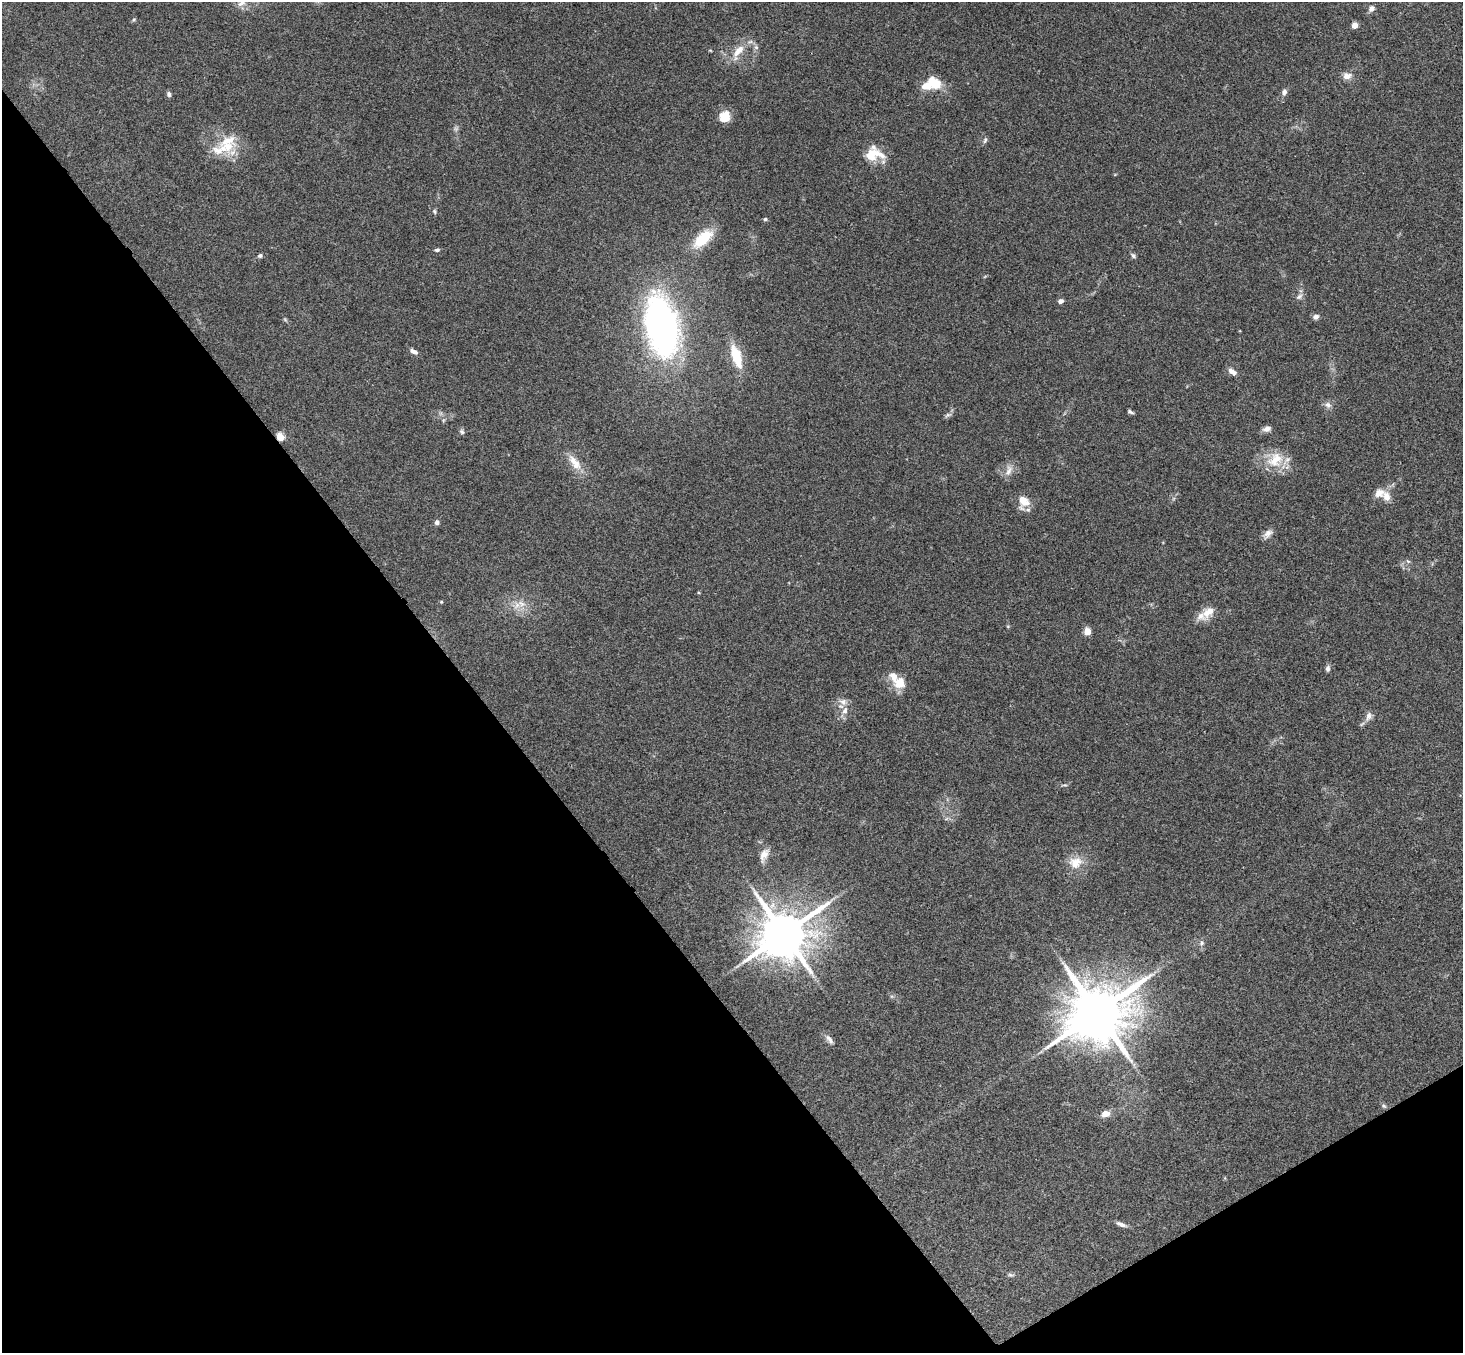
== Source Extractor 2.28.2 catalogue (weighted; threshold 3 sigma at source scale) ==
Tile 14 of 4 x 4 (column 2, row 4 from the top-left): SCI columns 1514-2974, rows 331-1681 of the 5947 x 5928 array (HDU 1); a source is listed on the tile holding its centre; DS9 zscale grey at full resolution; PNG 1465 x 1355 px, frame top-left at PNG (2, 2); no overlay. Shown black and unused: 35% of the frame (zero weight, under 3 of 4 exposures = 6% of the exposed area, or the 3 px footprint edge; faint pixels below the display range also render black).
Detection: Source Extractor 2.28.2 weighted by HDU 2 'WHT'; one run over the whole footprint, this tile lists its part. Background 0.201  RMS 0.0082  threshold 0.0371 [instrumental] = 3 sigma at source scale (4.5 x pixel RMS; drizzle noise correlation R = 1.50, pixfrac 1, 0.05/0.05 arcsec/px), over >= 5 px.
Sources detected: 69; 1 too faint to see at this stretch — not listed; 7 inside a brighter listed object's ellipse — not listed separately; the other 61 listed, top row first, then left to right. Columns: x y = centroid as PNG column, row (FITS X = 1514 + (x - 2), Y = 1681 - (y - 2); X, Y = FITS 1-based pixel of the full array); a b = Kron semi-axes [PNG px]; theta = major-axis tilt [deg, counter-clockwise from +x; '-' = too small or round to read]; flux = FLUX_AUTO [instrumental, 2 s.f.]
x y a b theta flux
241 3 11 8 31 4.8
1371 8 8 8 - 3.2
134 19 6 4 53 1.1
1355 25 4 4 - 9.8
756 47 7 6 - 2.2
710 50 5 3 - 0.71
738 51 26 10 56 13
1347 76 12 9 5 5.5
935 84 16 10 -46 18
1284 92 8 6 82 2.9
169 94 8 5 -73 1.8
725 116 13 12 - 11
985 140 8 4 65 1.7
226 147 31 17 15 24
874 154 23 16 3 19
434 211 7 4 -82 1.3
765 219 5 4 - 1.3
703 238 27 12 43 26
437 250 6 4 6 1.6
260 256 6 5 - 1.9
1133 256 8 5 -46 1.7
1299 296 10 6 39 2.8
1061 301 6 5 - 2.7
1316 317 8 6 25 2.9
661 325 49 24 -79 330
414 352 9 5 -28 3.7
736 356 21 8 -71 30
1232 371 12 6 -36 4.5
1328 405 9 8 - 3.4
1130 412 7 4 -28 1.6
948 415 10 5 29 2.1
1267 429 10 6 14 4
462 432 7 6 - 1.7
280 437 5 4 - 30
1275 460 25 19 40 21
575 462 26 10 -53 12
1009 471 17 8 69 6
1386 496 16 11 -67 7.4
1023 501 14 11 -78 13
437 522 5 5 - 2.7
1268 534 14 8 42 4.7
1408 561 7 4 -36 1.2
441 602 4 4 - 0.86
521 604 13 8 -25 6.8
1208 612 21 11 49 11
1087 632 5 4 - 23
1328 669 7 5 85 2.5
900 682 16 14 54 13
845 711 12 7 70 5.7
1369 716 13 8 68 4.1
1064 785 11 2 0 1.2
764 855 19 9 69 7
1075 862 19 16 11 14
784 934 15 13 33 4000
1201 943 7 5 24 1.9
1098 1012 18 15 29 6400
829 1039 15 6 -55 3.7
1384 1106 7 4 -44 1.4
1105 1114 9 7 9 6.4
1121 1224 13 5 -21 3.6
1011 1275 9 4 -12 1.8
Overlapping masked pixels (flux is a lower limit): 1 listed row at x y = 280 437
Isophote crosses this tile's border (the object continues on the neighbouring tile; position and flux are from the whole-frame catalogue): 1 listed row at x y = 241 3